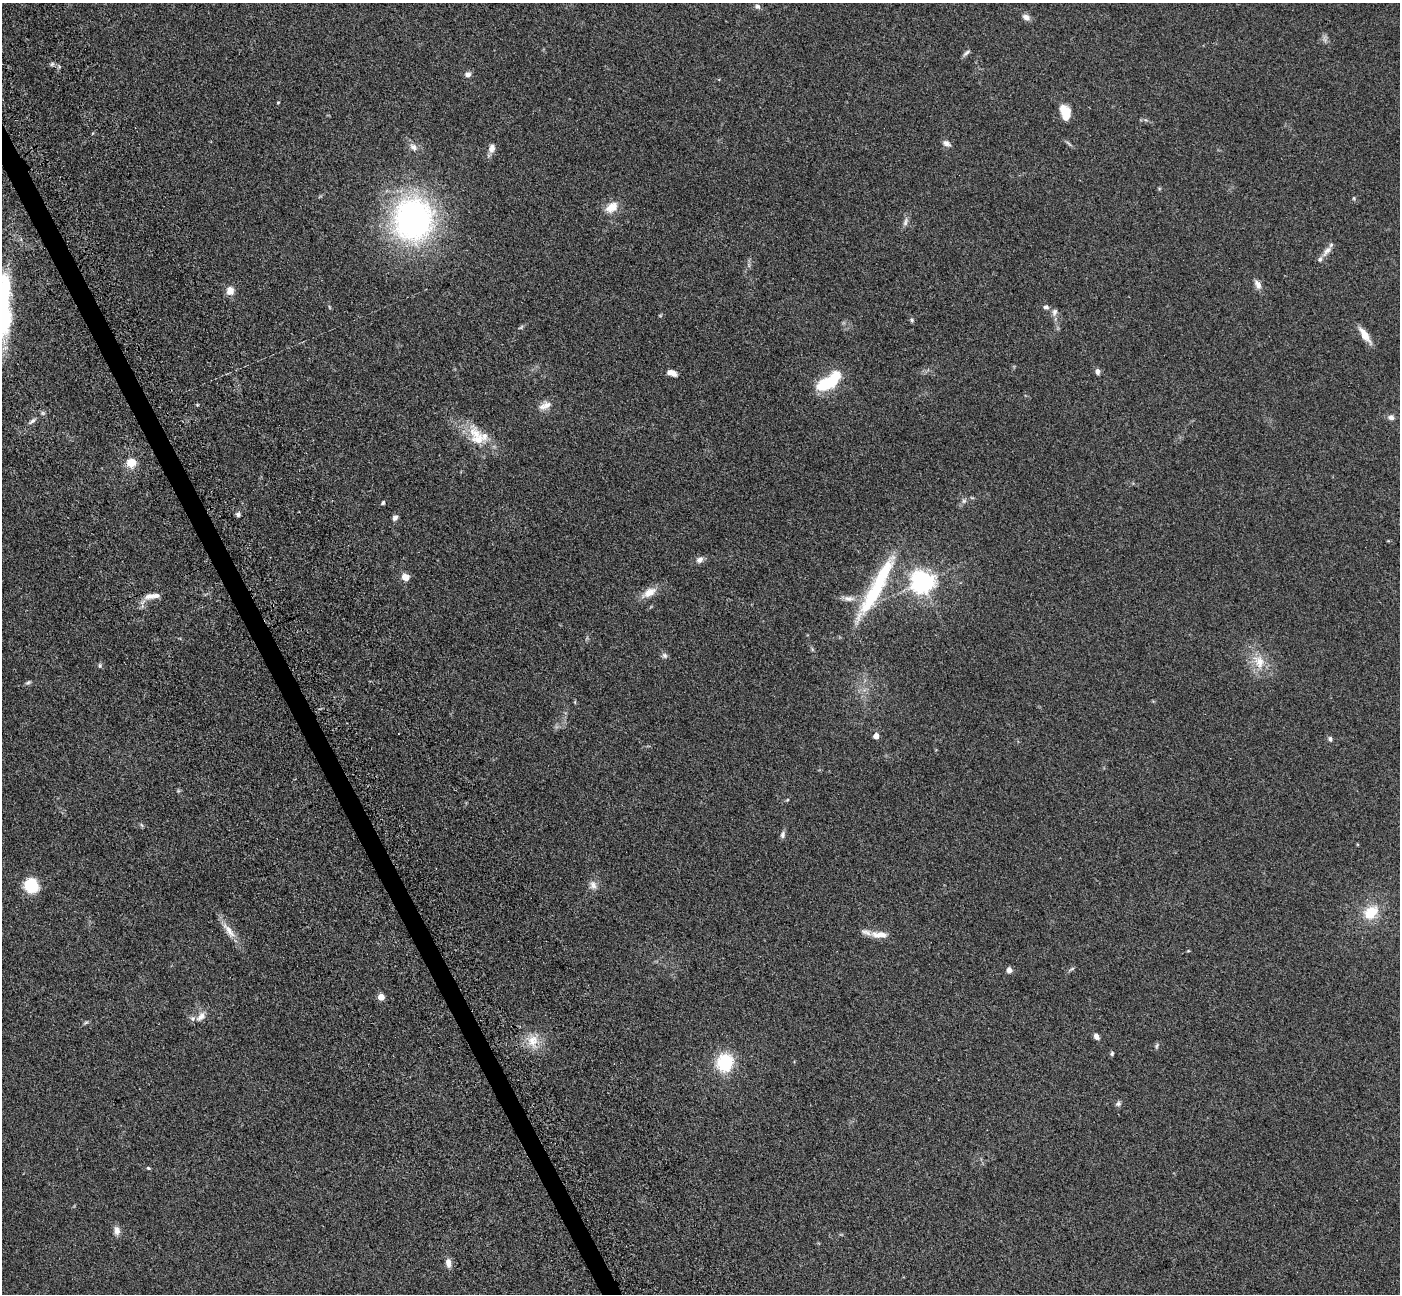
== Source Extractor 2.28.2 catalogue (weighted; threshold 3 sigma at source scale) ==
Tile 11 of 4 x 4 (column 3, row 3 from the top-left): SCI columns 2955-4352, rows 1764-3055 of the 5911 x 5897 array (HDU 1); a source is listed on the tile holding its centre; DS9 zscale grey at full resolution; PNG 1402 x 1296 px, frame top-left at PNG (2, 3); no overlay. Shown black and unused: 1% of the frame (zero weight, under 3 of 5 exposures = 10% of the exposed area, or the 3 px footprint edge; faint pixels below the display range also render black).
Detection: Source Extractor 2.28.2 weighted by HDU 2 'WHT'; one run over the whole footprint, this tile lists its part. Background 0.245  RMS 0.0081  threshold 0.0366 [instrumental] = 3 sigma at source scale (4.5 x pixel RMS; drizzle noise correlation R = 1.50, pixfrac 1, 0.05/0.05 arcsec/px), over >= 5 px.
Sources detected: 78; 2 inside a brighter object's white glare — not listed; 7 inside a brighter listed object's ellipse — not listed separately; the other 69 listed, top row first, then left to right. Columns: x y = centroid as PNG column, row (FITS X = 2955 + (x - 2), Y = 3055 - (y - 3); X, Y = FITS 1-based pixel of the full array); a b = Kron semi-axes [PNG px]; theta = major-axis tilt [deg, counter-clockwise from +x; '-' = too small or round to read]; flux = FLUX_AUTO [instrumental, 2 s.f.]
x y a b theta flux
757 6 8 6 -42 2.1
1026 17 11 7 -30 3.5
967 53 11 4 39 2
52 64 7 4 45 1.3
468 74 7 6 - 3.1
278 102 3 3 - 0.63
1067 112 16 8 -39 12
946 143 11 7 -28 3
414 147 11 8 -41 4.3
492 148 12 8 76 4.4
1354 198 5 3 - 0.81
612 207 14 10 32 10
413 219 41 37 87 230
905 222 13 6 73 3
1327 251 17 7 50 4.7
1258 284 13 7 -61 4.2
230 291 10 9 - 6
2 304 79 21 -89 95
1046 307 8 5 -3 2
1054 312 11 7 70 2.9
912 320 6 5 - 1.2
1365 335 20 7 -56 9.1
1097 371 8 5 -82 2.6
672 373 10 5 -20 5.3
827 384 29 15 29 30
545 405 19 9 23 6.1
1391 417 8 7 - 2.7
32 421 10 4 39 2
475 433 22 16 -52 16
131 463 10 9 - 10
964 501 7 6 - 1.9
383 503 5 4 - 1.1
238 514 6 5 - 1.8
395 518 7 6 - 2.6
700 560 10 7 39 3.4
406 577 8 7 - 6.6
922 582 7 7 - 590
875 591 80 15 60 60
649 592 20 10 31 9
150 596 16 8 10 6.3
849 598 17 7 -2 5.4
812 649 6 4 -72 1
664 655 8 7 - 2
1259 661 20 14 -67 15
100 666 8 4 -90 1.1
28 682 8 5 21 1.4
876 736 4 4 - 6.8
1330 739 8 5 -82 1.7
783 835 9 6 75 2.4
593 885 12 9 -69 4.3
31 886 14 12 -46 27
1371 912 19 14 39 19
229 930 28 8 -52 9.1
879 935 24 9 -3 9.5
1188 951 5 3 - 0.64
1072 969 10 2 35 1.2
1009 970 4 4 - 8
381 997 5 4 - 11
201 1017 16 9 46 5.2
86 1022 7 4 19 1.1
1096 1036 7 5 -58 3.2
533 1041 19 16 -88 13
1157 1046 8 4 81 1.2
1112 1054 6 4 87 1.2
725 1063 16 14 72 39
1118 1104 8 6 25 1.9
148 1168 5 4 - 0.82
117 1231 12 8 -84 4
448 1263 11 7 -89 4.3
Isophote crosses this tile's border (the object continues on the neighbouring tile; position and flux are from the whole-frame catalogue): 1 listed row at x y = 2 304